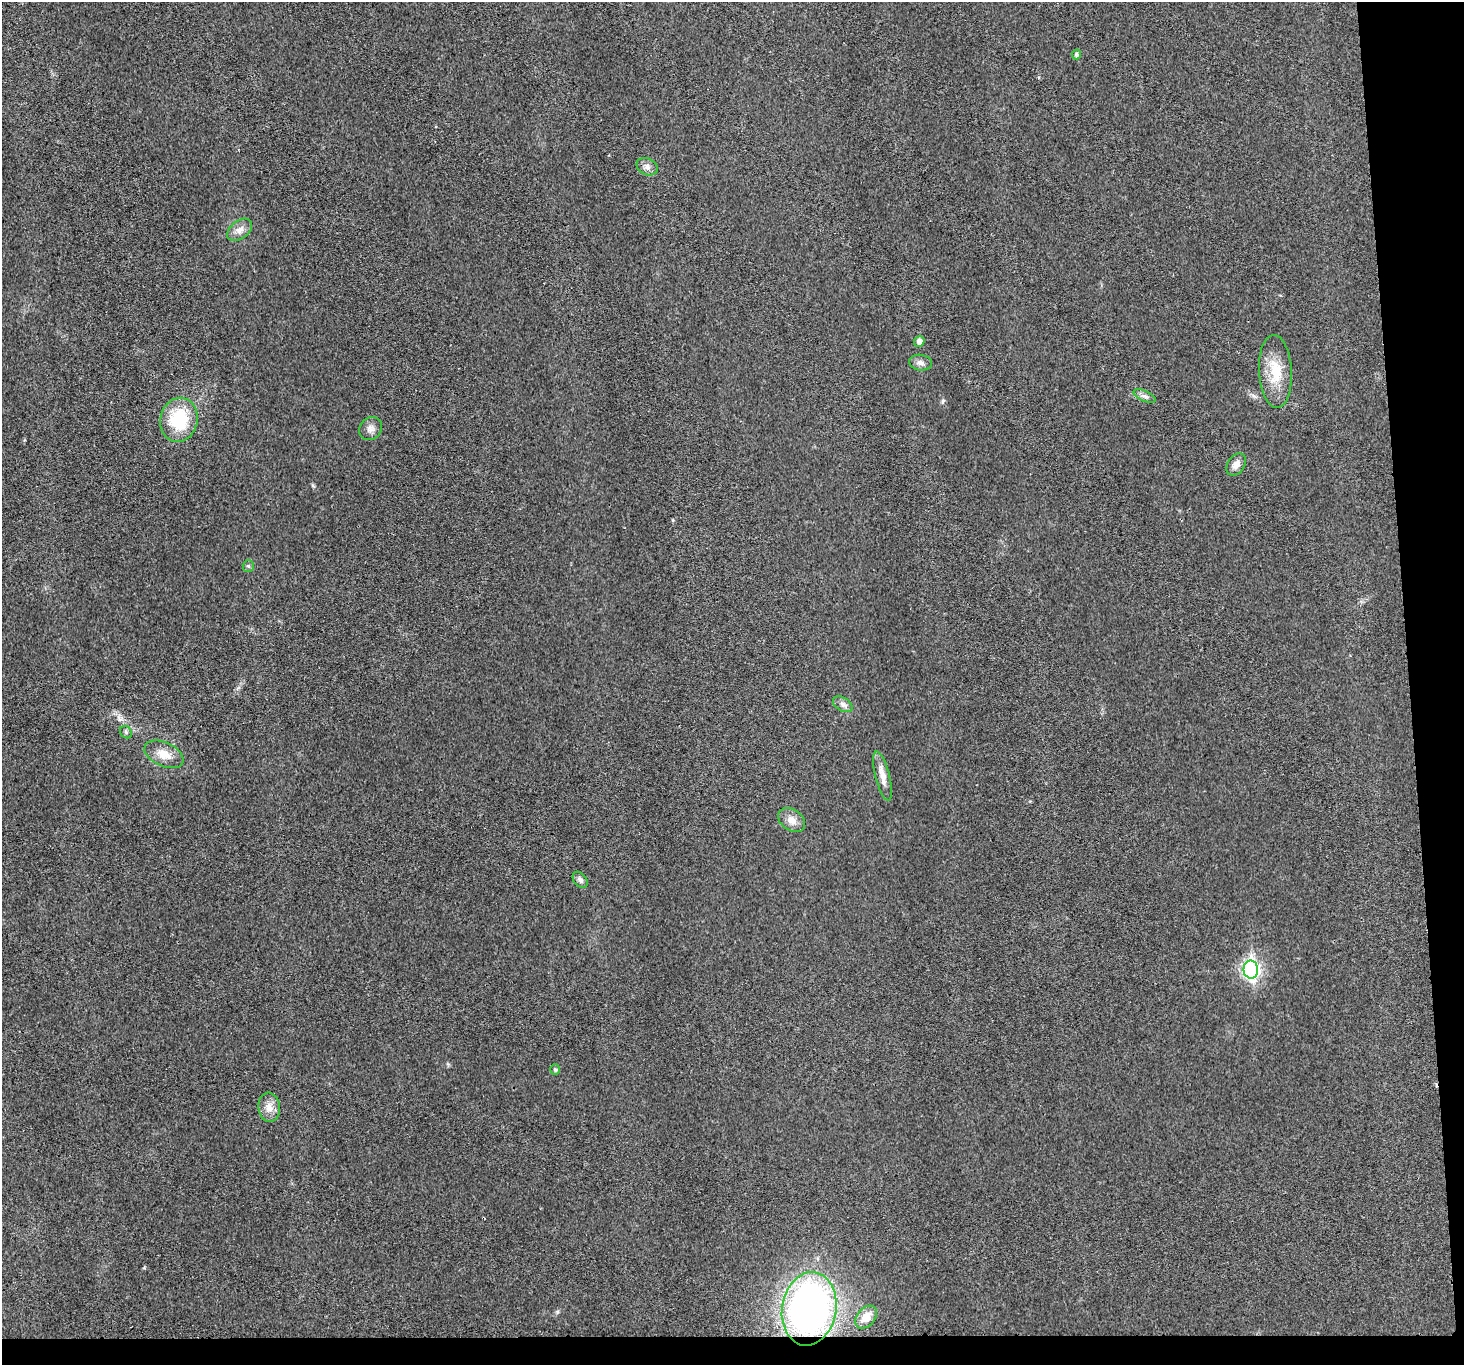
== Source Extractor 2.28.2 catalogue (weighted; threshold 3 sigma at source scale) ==
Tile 9 of 3 x 3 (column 3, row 3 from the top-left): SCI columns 2926-4387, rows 131-1493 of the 4390 x 4370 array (HDU 1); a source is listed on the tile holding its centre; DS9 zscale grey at full resolution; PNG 1466 x 1367 px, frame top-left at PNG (2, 2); each listed source drawn as its Kron ellipse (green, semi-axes under 4 px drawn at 4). Shown black and unused: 6% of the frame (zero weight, under 3 of 4 exposures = <1% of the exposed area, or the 3 px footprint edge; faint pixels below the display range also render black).
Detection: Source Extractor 2.28.2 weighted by HDU 2 'WHT'; one run over the whole footprint, this tile lists its part. Background 0.0201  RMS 0.0059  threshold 0.0266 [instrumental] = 3 sigma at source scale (4.5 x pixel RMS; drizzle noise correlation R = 1.50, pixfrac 1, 0.05/0.05 arcsec/px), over >= 5 px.
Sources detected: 22; all 22 listed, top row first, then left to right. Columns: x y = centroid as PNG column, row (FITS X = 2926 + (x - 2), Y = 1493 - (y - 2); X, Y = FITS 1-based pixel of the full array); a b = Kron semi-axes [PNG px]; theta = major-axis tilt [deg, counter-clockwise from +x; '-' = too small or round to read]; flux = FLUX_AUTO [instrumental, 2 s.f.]
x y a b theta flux
1076 54 5 4 - 1.2
647 167 11 8 -25 2.9
240 230 14 9 38 4.2
919 341 5 5 - 3
921 363 11 8 -8 2.8
1275 371 36 16 -87 17
1145 396 12 5 -24 2.1
179 420 22 18 76 32
371 429 12 10 41 3.5
1236 464 12 8 54 3.8
248 566 6 5 - 0.99
843 704 11 6 -32 2.4
126 732 7 5 -49 1.2
164 754 21 12 -25 8.3
883 776 25 7 -76 5.4
792 820 15 10 -34 4.9
580 880 9 6 -51 2
1251 970 9 7 -86 170
555 1070 5 4 - 1.2
269 1107 14 11 -84 5.1
809 1309 37 27 80 240
866 1317 13 9 49 6.8
Overlapping masked pixels (flux is a lower limit): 1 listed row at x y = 809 1309
Unlisted compact peaks at least as high as the median listed source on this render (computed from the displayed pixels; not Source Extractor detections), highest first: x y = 943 401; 144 1268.